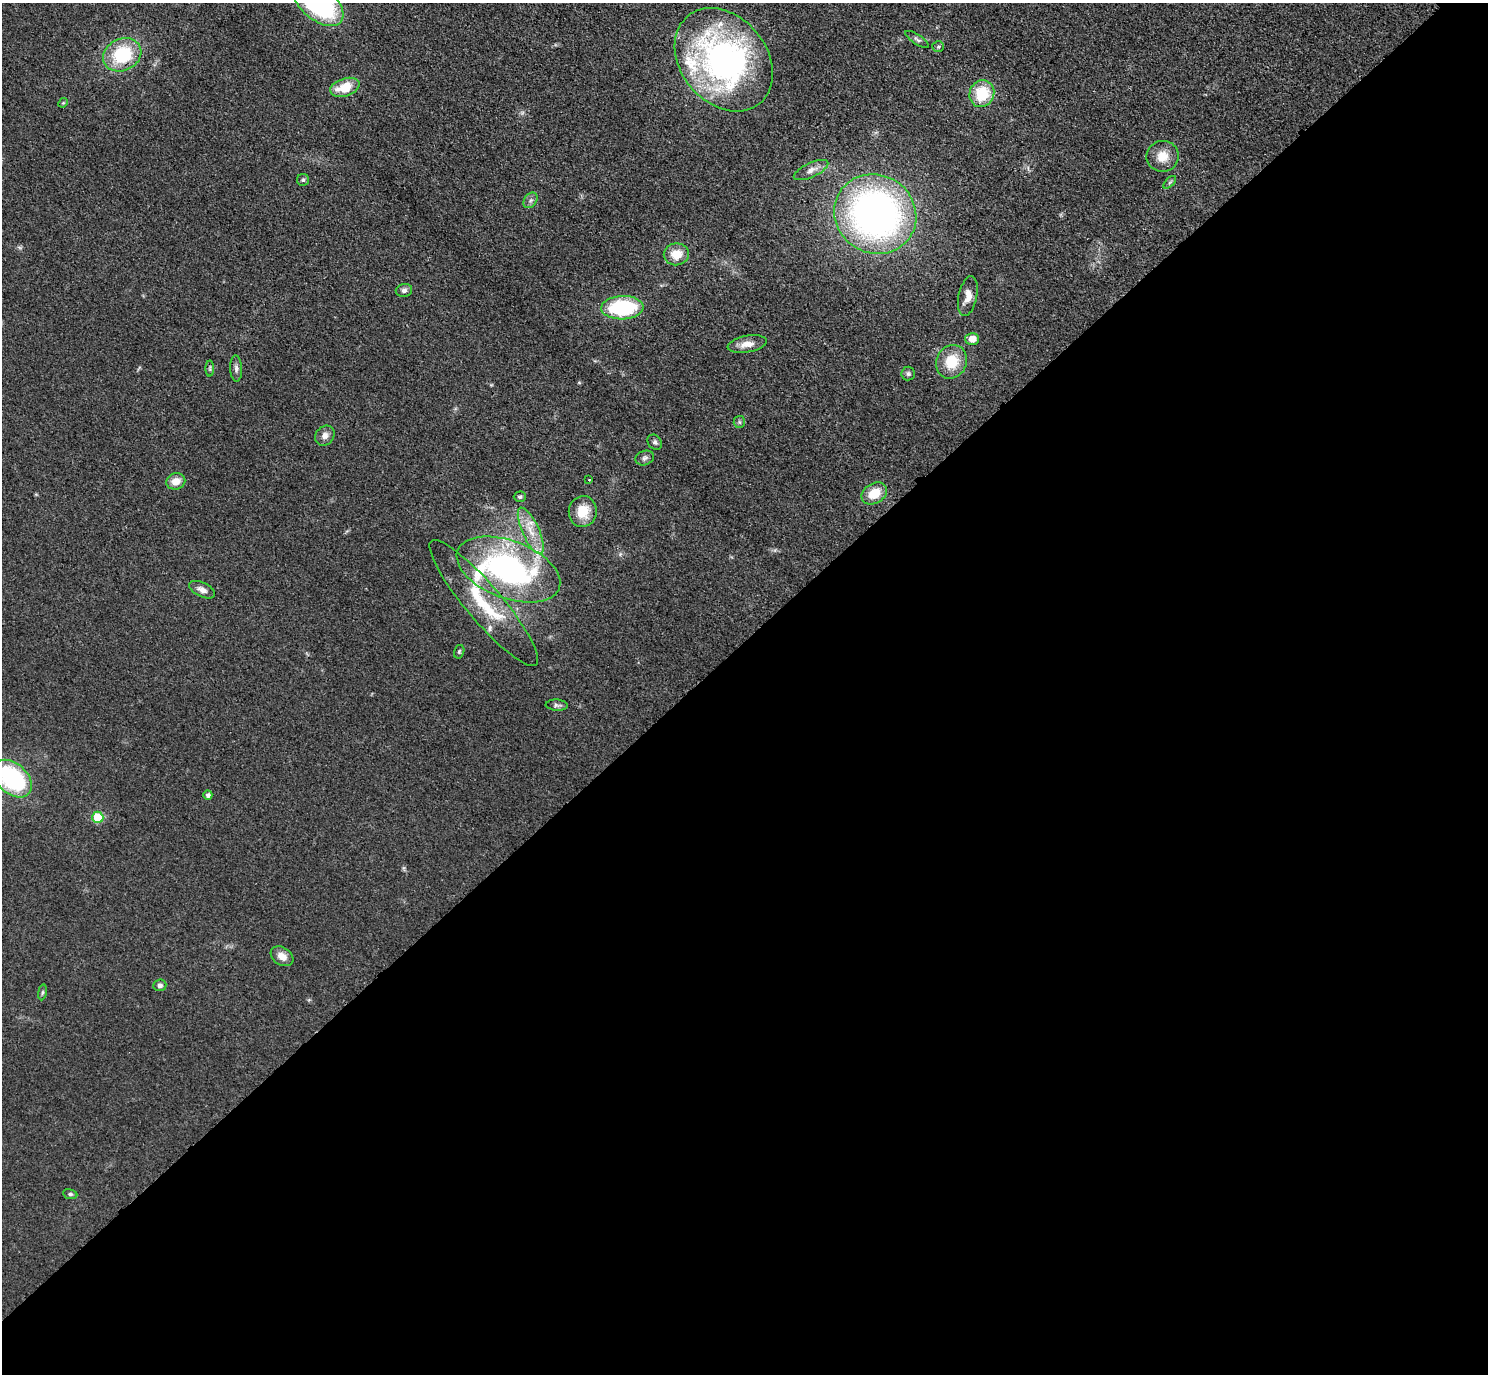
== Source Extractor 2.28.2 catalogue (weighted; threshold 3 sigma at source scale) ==
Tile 15 of 4 x 4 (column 3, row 4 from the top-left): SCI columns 3015-4500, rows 198-1569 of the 6029 x 6027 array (HDU 1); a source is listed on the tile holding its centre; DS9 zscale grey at full resolution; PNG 1490 x 1376 px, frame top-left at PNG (2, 3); each listed source drawn as its Kron ellipse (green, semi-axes under 4 px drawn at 4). Shown black and unused: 53% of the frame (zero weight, under 3 of 4 exposures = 6% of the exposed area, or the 3 px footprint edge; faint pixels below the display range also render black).
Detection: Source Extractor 2.28.2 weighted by HDU 2 'WHT'; one run over the whole footprint, this tile lists its part. Background 0.0495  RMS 0.0064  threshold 0.029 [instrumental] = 3 sigma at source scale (4.5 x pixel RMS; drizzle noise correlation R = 1.50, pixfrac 1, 0.05/0.05 arcsec/px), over >= 5 px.
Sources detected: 50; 4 inside a brighter listed object's ellipse — not listed separately; the other 46 listed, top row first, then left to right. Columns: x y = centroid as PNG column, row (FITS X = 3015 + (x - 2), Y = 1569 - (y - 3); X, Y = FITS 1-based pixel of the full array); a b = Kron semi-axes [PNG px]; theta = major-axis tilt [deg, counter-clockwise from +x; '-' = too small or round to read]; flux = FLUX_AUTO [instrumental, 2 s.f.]
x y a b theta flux
318 3 30 16 -41 110
917 39 14 4 -33 1.8
938 47 6 5 - 1.1
122 55 20 16 26 39
724 60 56 43 -51 210
345 87 15 8 18 16
982 94 14 12 67 24
63 103 5 4 - 0.69
1163 156 16 15 - 9.9
811 170 19 7 25 4.7
303 180 6 6 - 1.3
1170 182 8 4 45 1.2
530 200 8 6 55 2.2
875 214 42 39 -33 320
676 254 12 11 - 11
404 290 8 6 11 2.3
968 296 20 9 78 6.8
622 308 21 11 3 56
972 339 7 6 - 6.6
747 344 20 8 10 6.8
951 362 17 15 66 18
210 369 8 4 90 1.2
236 369 13 6 -87 2.5
908 374 7 6 - 1.4
739 422 6 5 - 1.3
325 436 11 9 52 3.7
655 442 8 6 -50 1.9
645 458 9 7 21 2
589 480 2 2 - 0.48
176 481 9 8 - 7
874 493 14 10 32 14
520 497 6 5 - 1.3
583 512 15 14 - 14
531 531 25 8 -66 12
508 569 54 29 -20 160
202 590 14 7 -26 3.8
484 603 81 18 -50 42
459 652 7 5 74 1
557 705 11 5 -4 1.8
12 779 22 15 -42 74
208 795 4 4 - 2.3
98 817 6 5 - 27
282 956 12 9 -32 6
160 985 6 5 - 2
42 992 8 4 81 1.1
70 1194 7 5 -9 1.3
Overlapping masked pixels (flux is a lower limit): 1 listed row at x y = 484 603
Isophote crosses this tile's border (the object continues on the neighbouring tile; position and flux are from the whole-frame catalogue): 2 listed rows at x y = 318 3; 12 779